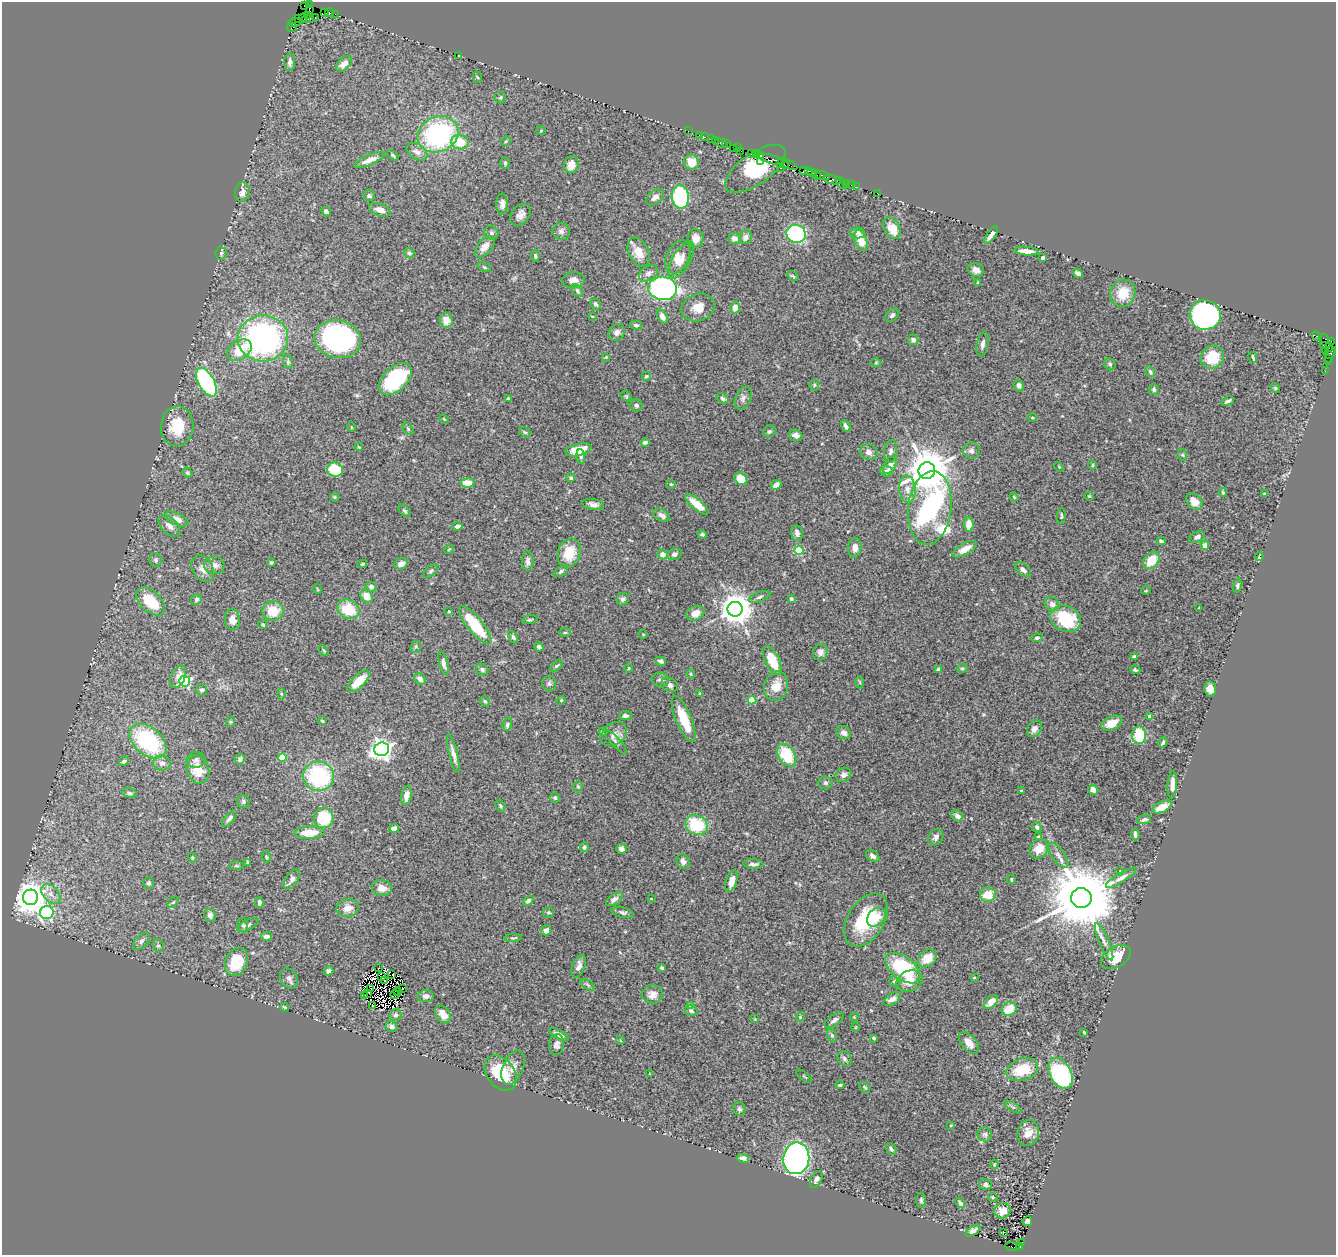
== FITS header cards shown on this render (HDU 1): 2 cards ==
NAXIS1  =                 1334
NAXIS2  =                 1253

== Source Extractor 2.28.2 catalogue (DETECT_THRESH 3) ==
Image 1334 x 1253 px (HDU 1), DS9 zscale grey, 1 PNG px = 1 image px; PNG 1338 x 1257 px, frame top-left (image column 1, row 1253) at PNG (2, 2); each listed source drawn as its Kron ellipse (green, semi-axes under 4 px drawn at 4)
Background 0.628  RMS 0.03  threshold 0.09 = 3 sigma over >= 5 px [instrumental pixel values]
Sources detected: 444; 11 with non-positive FLUX_AUTO (blend fragments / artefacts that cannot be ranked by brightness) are neither listed nor drawn; the other 433 listed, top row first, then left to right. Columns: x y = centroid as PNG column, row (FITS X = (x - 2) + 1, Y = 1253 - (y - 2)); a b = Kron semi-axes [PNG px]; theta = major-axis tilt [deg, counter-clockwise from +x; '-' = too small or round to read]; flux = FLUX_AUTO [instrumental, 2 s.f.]
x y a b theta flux
304 5 3 2 - 24
309 5 2 2 - 22
309 10 4 3 - 48
325 12 3 2 - 96
329 12 4 3 - 130
335 14 2 2 - 38
307 15 3 3 - 20
304 18 5 3 - 27
310 18 3 3 - 270
315 18 3 2 - 18
299 19 3 2 - 52
295 22 6 3 12 57
292 28 5 2 - 36
458 56 3 2 - 1.3
290 62 9 5 87 8.4
344 64 9 6 43 19
477 77 6 3 -70 2.1
500 97 6 5 - 3.8
541 131 4 4 - 1.8
688 131 2 2 - 48
438 134 21 17 24 330
699 135 2 2 - 81
705 137 3 2 - 64
711 139 2 2 - 98
715 140 3 2 - 180
506 141 5 4 - 1.9
460 142 9 7 -11 48
721 143 6 3 -21 200
727 144 3 2 - 110
733 148 2 2 - 32
738 148 3 2 - 110
741 151 2 2 - 1.1
417 152 11 7 -34 12
752 153 3 2 - 80
756 154 3 2 - 78
393 155 6 4 -39 2.9
761 155 3 2 - 75
771 159 14 3 -14 980
369 160 16 5 22 15
760 161 3 3 - 19
691 162 8 7 - 29
505 163 6 5 - 4
783 163 6 3 -40 280
788 164 10 3 -21 480
571 165 9 7 71 16
780 168 3 2 - 4.6
755 169 35 15 35 130
804 171 4 3 - 210
809 171 4 2 - 220
812 173 5 3 - 210
816 175 5 3 - 280
823 175 8 3 -13 600
832 180 9 3 -16 240
841 183 7 3 -50 130
847 184 4 3 - 110
852 185 3 2 - 62
856 187 2 2 - 54
242 192 10 7 78 11
877 193 2 2 - 20
369 196 6 5 - 4
655 197 10 6 40 9.9
680 197 11 8 -84 180
502 204 10 5 -89 9.1
380 210 11 6 -18 13
326 212 5 4 - 6.9
520 215 12 8 48 13
892 228 11 7 -58 32
561 231 9 8 - 8
491 233 7 6 - 5.2
857 233 7 5 -2 8.1
796 234 10 9 - 230
991 235 10 3 54 10
746 237 7 6 - 11
696 238 9 8 - 18
734 238 6 5 - 10
861 241 11 6 -72 32
485 247 12 7 50 16
1026 251 12 4 -4 19
639 252 15 10 -63 32
221 253 6 5 - 3.7
409 253 5 5 - 3.6
535 256 6 4 -81 3.7
678 257 17 11 63 21
1043 258 3 3 - 6
681 260 20 9 60 18
484 267 7 4 -27 2.8
976 270 8 6 -22 10
648 273 10 7 35 8.5
1078 273 5 4 - 5.9
793 276 6 3 -36 3
573 280 11 8 5 13
978 282 3 3 - 1.7
663 288 14 11 -6 490
577 291 7 4 -53 4.3
1123 293 14 12 67 44
596 304 6 4 -47 4.4
698 308 17 13 19 23
735 308 6 4 81 17
892 315 8 5 47 5
1205 315 15 15 - 530
592 316 4 2 - 1.4
662 317 7 4 -60 10
446 320 7 6 - 19
636 325 6 4 -12 4.8
617 332 9 7 49 7.6
1317 336 5 3 - 400
263 338 25 23 3 540
1324 338 5 2 - 71
338 339 23 19 -12 480
913 340 5 5 - 8
1331 342 3 2 - 99
983 344 13 5 80 9.7
1323 345 2 2 - 21
1329 347 5 3 - 42
239 350 13 9 34 39
1325 350 3 2 - 44
1330 353 7 5 60 80
606 357 3 3 - 1.6
1212 357 12 11 - 50
1253 357 5 2 - 2.8
1328 358 3 2 - 2.1
288 362 7 4 -81 3.8
1328 362 3 2 - 13
876 363 5 3 - 1.7
1110 364 6 5 - 4.1
1325 371 2 2 - 3
1150 372 6 4 -60 4
646 376 4 4 - 2.6
395 379 20 12 43 170
206 382 16 8 -60 260
814 385 5 5 - 2.5
1019 385 6 5 - 6.9
1275 388 5 4 - 2.4
1154 389 6 5 - 4.3
626 396 6 4 -44 3.1
723 398 6 4 -33 3.8
743 398 12 7 67 9.3
508 399 4 4 - 5.3
1228 401 6 3 28 5.7
636 405 6 6 - 4.6
1032 418 5 3 - 2
444 419 5 3 - 1.8
177 426 20 16 86 58
846 426 6 3 -62 6.5
351 427 5 3 - 1.5
408 429 7 4 -54 3.3
769 431 6 5 - 4
525 432 6 4 -29 3.3
796 435 7 5 -20 10
645 442 5 4 - 4.5
359 447 4 3 - 1.5
579 450 13 6 14 34
891 451 11 6 85 8.1
971 451 8 8 - 6.8
869 452 9 7 -14 9.1
1183 455 6 4 -71 2.6
581 456 7 4 -86 4.2
890 465 10 6 59 14
1092 465 5 3 - 2.1
1059 467 5 4 - 2.3
335 470 8 7 - 87
886 471 6 5 - 8.1
927 471 8 8 - 8700
187 473 5 4 - 2.8
571 478 4 4 - 3.9
741 479 7 5 -45 46
468 483 7 4 6 48
671 484 5 4 - 2.3
776 485 5 4 - 16
907 489 14 8 -85 18
1223 492 4 3 - 2.5
1264 494 3 2 - 1.9
1089 496 4 4 - 2.4
335 497 5 4 - 2.2
1014 497 4 4 - 2.5
1194 501 9 7 -45 24
593 504 11 5 -11 8.8
697 504 14 5 -40 39
930 508 37 21 83 620
405 511 7 4 -51 4
662 515 9 5 -30 10
1061 516 8 3 85 2.9
177 519 13 6 -24 21
969 524 7 4 -87 28
169 526 13 7 -45 12
458 526 5 4 - 6.7
797 533 8 5 -76 8.9
702 534 4 3 - 3.3
1197 537 8 5 25 7.5
1161 541 4 3 - 4.3
1205 545 4 4 - 14
855 548 10 6 86 11
449 549 5 4 - 2.1
965 549 13 5 29 22
799 551 4 4 - 88
569 553 14 11 69 50
663 554 5 5 - 14
674 554 7 5 18 6.5
1259 557 4 3 - 2.1
156 560 7 6 - 4.7
1151 560 9 7 52 41
528 561 10 6 -88 7.6
271 563 4 4 - 3
362 564 5 3 - 2.2
401 564 7 5 24 12
214 565 10 9 - 13
203 569 14 10 -59 15
1023 570 9 5 -39 8.1
431 571 8 5 40 4.2
561 571 8 4 35 4.3
1237 586 7 4 76 4.4
371 587 5 5 - 5.5
317 589 5 3 - 1.5
1146 591 5 3 - 1.8
366 596 7 6 - 21
759 597 11 4 20 5.3
196 599 6 5 - 5.2
623 599 6 5 - 5.9
791 599 4 3 - 4.1
151 601 17 10 -44 70
1052 604 8 6 -46 7.9
1199 608 3 2 - 1.9
348 609 12 9 -26 60
735 609 7 7 - 3900
273 611 10 9 - 40
449 611 3 2 - 1.8
695 613 10 6 23 19
1066 619 16 12 -26 99
232 620 10 7 -82 15
530 620 8 4 10 3.1
263 625 4 4 - 3.2
475 625 24 7 -51 94
565 632 6 4 2 2.6
643 634 4 3 - 1.5
513 637 7 4 -62 4
1037 638 6 4 8 3.7
416 647 6 5 - 3.3
539 647 4 3 - 6.7
324 651 6 3 -58 2.4
820 652 8 7 - 9.3
1134 656 4 3 - 3.9
772 660 15 7 -64 63
661 661 5 4 - 4.5
444 663 12 4 -75 8.6
556 666 7 4 37 3.4
629 668 5 3 - 1.9
962 668 5 4 - 2.9
938 669 4 4 - 5.1
482 670 6 5 - 4.6
1135 670 5 3 - 3.7
691 674 4 4 - 2
178 677 12 7 64 16
420 679 6 5 - 12
660 680 9 7 -12 7.4
185 681 5 5 - 290
359 681 14 6 44 38
860 682 6 4 -89 2.5
549 684 8 7 - 5.4
670 685 9 6 -24 8.9
776 686 15 12 76 32
1210 689 7 6 - 14
201 690 6 5 - 5.2
281 694 5 3 - 2.3
700 694 4 3 - 4.4
561 700 4 4 - 2
752 700 4 4 - 60
485 701 5 4 - 3.7
625 716 6 4 6 6.6
1150 716 3 3 - 10
684 719 24 8 -68 60
322 721 4 3 - 2.2
230 722 5 3 - 1.8
1112 723 11 6 25 26
507 724 7 4 74 4.6
1034 729 9 6 59 10
603 732 4 4 - 8.1
844 733 7 6 - 10
614 734 14 10 36 17
1139 735 9 7 85 99
148 741 21 13 -41 190
615 742 15 4 -48 6.8
1163 742 5 3 - 4
382 749 7 6 - 1300
453 754 19 4 -76 12
787 755 12 8 -57 75
282 757 4 4 - 68
240 759 5 5 - 6.8
196 760 9 8 - 7.2
124 761 5 4 - 4.2
162 763 8 7 - 9.7
198 770 14 11 -75 37
843 775 8 7 - 8
318 776 15 14 - 200
825 783 7 6 - 4.5
1172 785 13 4 86 18
578 787 5 4 - 3
1021 790 3 2 - 1.7
1093 790 5 4 - 11
130 793 7 4 -9 3.8
406 796 10 5 77 16
555 798 5 4 - 3.4
243 801 6 6 - 4.2
500 806 6 4 -60 3.5
1162 807 10 5 25 21
957 816 6 5 - 11
229 818 10 4 49 6.3
323 818 10 10 - 74
1144 819 7 4 18 4.7
697 825 12 9 -28 92
1037 827 5 4 - 5.7
394 828 5 4 - 14
309 833 15 6 2 44
1135 835 5 3 - 6.3
936 837 8 7 - 8.3
1038 837 4 3 - 3.2
584 847 5 4 - 4.5
621 849 5 5 - 9.4
1039 849 10 8 51 28
1058 855 14 6 -54 11
873 856 7 5 -37 7
266 857 5 3 - 2.1
192 858 5 3 - 2.3
683 861 7 6 - 9.3
248 862 4 3 - 3.7
753 864 10 5 -5 6.6
236 866 7 4 0 2.7
1120 871 4 4 - 1.5
1121 878 17 4 31 10
292 879 11 6 57 10
1011 879 4 3 - 2.3
731 881 11 5 71 17
149 883 6 5 - 4.1
382 888 10 8 -8 17
51 894 11 7 -49 13
988 895 8 7 - 38
30 897 7 7 - 3500
651 898 4 2 - 1.2
1081 898 10 10 - 24000
614 899 9 5 36 7.9
528 901 6 4 42 5.4
173 902 7 4 44 3
259 903 5 4 - 5.6
348 908 11 9 13 18
622 912 11 5 -13 6
47 913 7 6 - 250
548 913 5 5 - 3.9
210 915 6 5 - 8.2
876 917 11 8 44 28
866 920 29 18 58 120
243 925 7 5 -77 3.9
248 925 11 5 25 5.4
546 930 5 5 - 11
267 936 5 4 - 8.3
513 938 8 3 4 3.1
141 941 10 6 48 7.2
1104 942 20 5 -67 10
158 946 6 5 - 3.7
1116 957 16 10 31 52
927 958 10 7 42 31
236 962 14 11 65 69
579 966 12 6 71 12
379 968 3 2 - 1.7
662 968 4 3 - 3.9
903 968 20 11 -38 170
329 971 5 4 - 5.2
392 975 4 2 - 1
382 976 4 2 - 4.6
974 977 4 2 - 1.6
289 978 10 8 -59 7.8
384 981 3 2 - 3
894 981 5 5 - 3.6
909 981 13 10 23 24
588 985 8 4 -36 3.4
370 988 4 2 - 2.7
402 989 2 2 - 0.89
398 992 4 2 - 1.1
368 993 3 2 - 2.2
652 994 10 9 - 16
395 995 4 2 - 0.48
364 996 3 2 - 3.6
426 996 8 6 8 7.9
892 999 10 5 30 12
991 1002 8 5 46 17
373 1005 2 2 - 3.6
690 1006 4 4 - 34
285 1007 4 3 - 2.3
1009 1009 8 6 35 36
691 1011 7 5 -14 4.6
396 1015 6 6 - 6.2
443 1015 10 6 -55 24
800 1017 5 4 - 2.3
854 1017 4 4 - 1.8
755 1019 4 3 - 1.7
834 1020 11 5 34 8.4
391 1027 6 5 - 5.8
856 1027 4 3 - 1.5
1084 1032 3 2 - 2.1
559 1034 11 4 -30 8.5
832 1035 7 4 -63 4.1
874 1038 3 3 - 2.9
620 1040 4 3 - 1.6
969 1043 13 7 -50 18
557 1045 10 7 82 7.5
844 1059 8 6 -50 5.4
513 1068 18 10 67 19
1022 1070 16 11 19 70
501 1073 19 13 -53 92
1060 1073 16 10 -62 220
650 1074 3 2 - 1.3
804 1077 9 2 -36 2.3
840 1085 4 3 - 3.4
865 1087 6 4 -42 2.9
1013 1107 9 4 -32 3.4
739 1109 7 6 - 5
951 1125 3 2 - 1.4
1028 1133 13 10 74 21
985 1134 7 7 - 5.1
891 1149 6 4 -54 4.2
796 1158 16 13 81 740
743 1159 6 4 -21 8.8
994 1164 4 4 - 2.1
816 1179 9 5 62 8.7
986 1185 7 5 -13 6.6
993 1197 5 4 - 2.5
921 1200 7 5 -89 3.7
960 1203 6 4 -48 4.6
1002 1211 8 7 - 22
1027 1221 5 4 - 12
973 1231 8 4 34 7
1003 1232 3 2 - 4.6
1022 1242 3 3 - 79
1013 1247 7 3 -11 370
1020 1247 4 3 - 120
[11 non-positive-flux detections neither listed nor drawn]